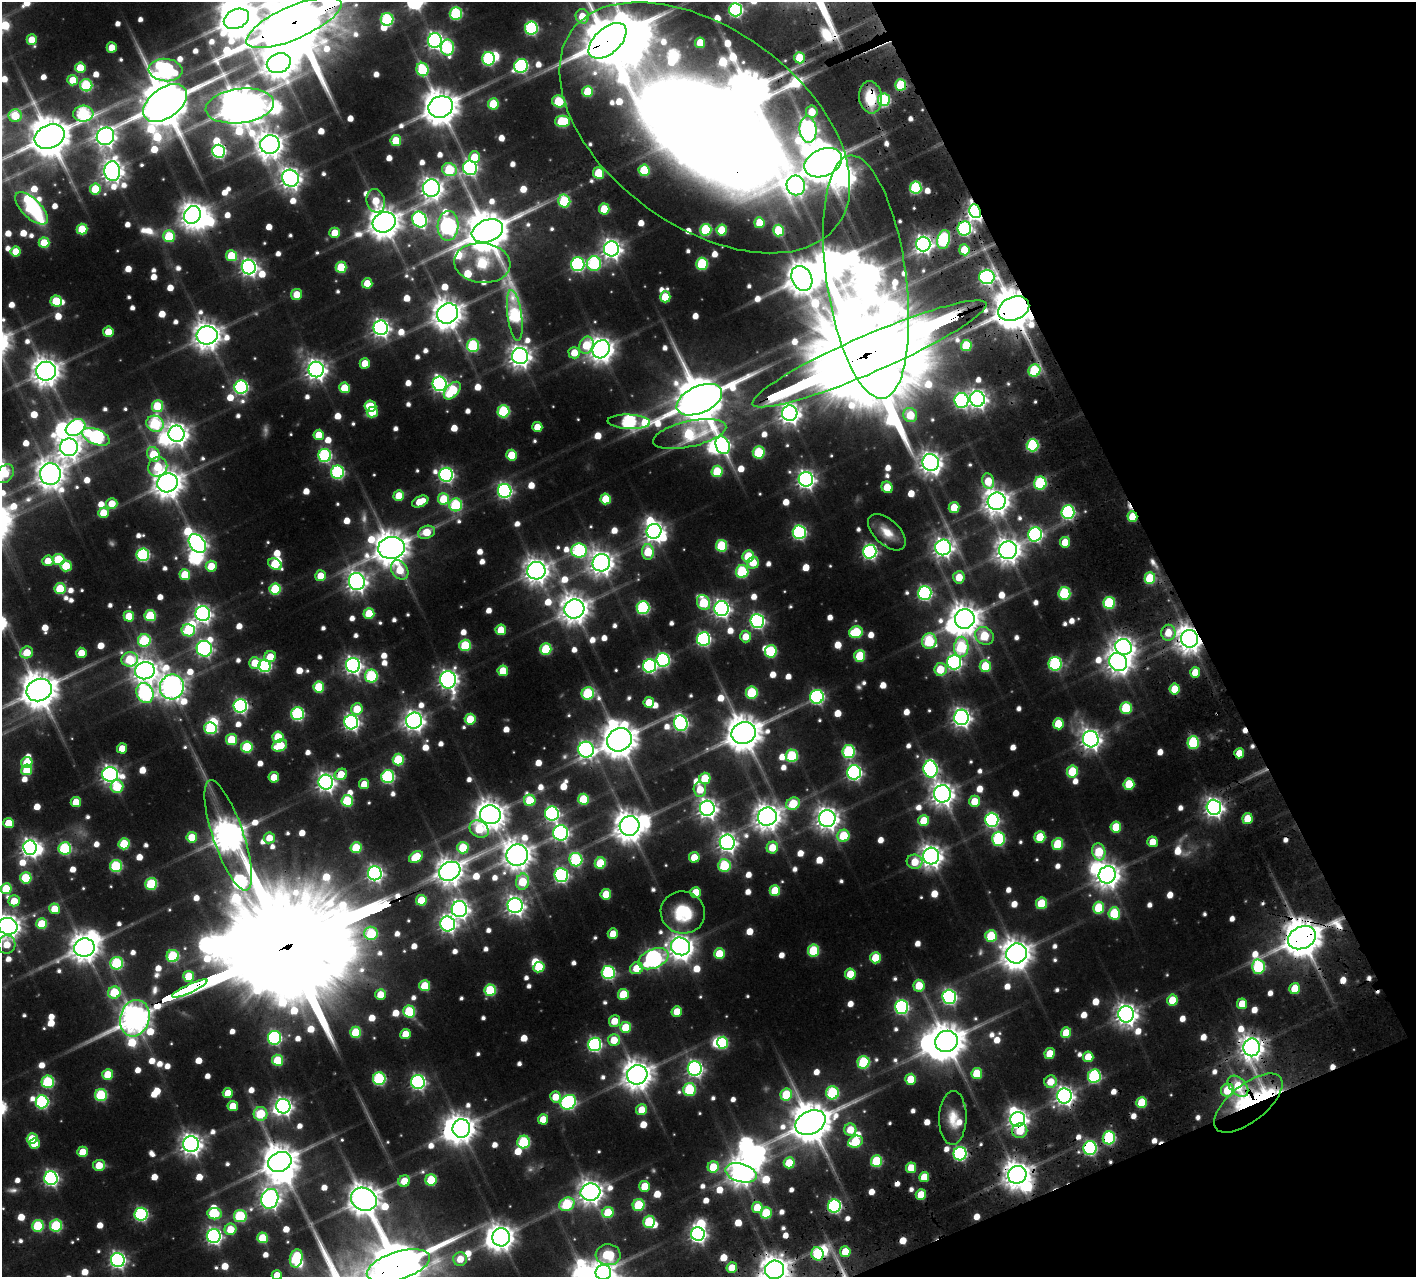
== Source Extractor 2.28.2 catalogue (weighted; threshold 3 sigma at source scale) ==
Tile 12 of 4 x 4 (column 4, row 3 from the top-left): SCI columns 4437-5850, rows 1811-3085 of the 6043 x 6045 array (HDU 1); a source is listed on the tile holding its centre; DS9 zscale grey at full resolution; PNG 1418 x 1279 px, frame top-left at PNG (2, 2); each listed source drawn as its Kron ellipse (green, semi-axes under 4 px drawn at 4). Shown black and unused: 20% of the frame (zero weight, under 3 of 5 exposures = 13% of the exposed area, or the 3 px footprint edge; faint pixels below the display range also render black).
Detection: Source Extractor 2.28.2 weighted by HDU 2 'WHT'; one run over the whole footprint, this tile lists its part. Background 0.0848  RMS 0.0091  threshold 0.041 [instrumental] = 3 sigma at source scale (4.5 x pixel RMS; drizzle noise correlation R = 1.50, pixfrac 1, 0.05/0.05 arcsec/px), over >= 5 px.
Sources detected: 1039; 8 too faint to see at this stretch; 43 inside a brighter object's white glare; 17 cosmic-ray / hot-pixel residue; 2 long thin detections or spike segments (spike, bleed or trail) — neither listed nor drawn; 15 inside a brighter listed object's ellipse — not listed separately; of the other 954, all 500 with FLUX_AUTO >= 16.2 (the completeness limit of this list) listed and drawn (454 fainter detections not listed), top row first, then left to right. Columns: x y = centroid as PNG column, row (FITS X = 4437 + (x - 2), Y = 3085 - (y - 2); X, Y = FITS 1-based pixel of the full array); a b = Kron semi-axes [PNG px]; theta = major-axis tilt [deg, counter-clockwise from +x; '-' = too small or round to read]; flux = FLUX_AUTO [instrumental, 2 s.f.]
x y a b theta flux
735 10 7 6 - 190
456 13 6 6 - 110
582 16 7 6 - 20
236 19 13 9 26 2400
387 19 6 6 - 100
294 22 51 16 24 14000
531 28 6 6 - 150
32 40 5 5 - 18
435 40 7 7 - 360
608 41 22 12 42 4800
700 43 5 5 - 23
112 47 5 5 - 16
447 48 8 6 -88 100
799 58 6 5 - 30
488 59 7 6 - 110
279 63 12 9 21 1500
521 66 7 6 - 170
80 68 5 5 - 23
422 69 7 6 - 75
165 70 17 11 -5 290
73 80 5 5 - 19
86 85 6 6 - 80
901 85 5 5 - 49
588 92 5 5 - 40
871 97 16 11 -83 35
884 100 6 6 - 92
559 101 7 6 - 57
165 103 24 15 36 5300
493 104 5 5 - 37
240 106 34 17 7 2700
441 107 12 10 19 2200
812 112 6 5 - 20
83 114 10 8 3 120
15 116 6 6 - 31
562 121 7 6 - 61
705 128 165 98 -36 3700
808 130 13 8 -84 430
50 136 15 11 24 3300
105 136 9 8 - 560
396 141 5 5 - 32
270 144 10 9 - 1200
219 151 6 6 - 180
475 157 6 5 - 29
823 163 20 13 23 2800
470 168 7 7 - 210
449 170 7 6 - 66
644 170 6 5 - 42
112 171 10 8 -87 710
599 173 6 5 - 35
290 178 8 8 - 650
796 185 10 9 - 350
431 188 8 8 - 670
916 188 6 5 - 87
95 189 5 5 - 36
376 201 12 9 -76 22
564 201 6 6 - 69
31 208 21 9 -45 86
604 209 5 5 - 29
975 211 7 5 -67 440
192 215 9 8 - 930
420 220 8 7 - 210
384 222 12 10 25 1500
759 223 5 5 - 22
448 226 15 10 87 320
82 229 5 5 - 34
964 229 7 7 - 180
706 230 6 5 - 69
722 230 5 5 - 33
487 231 16 11 20 3300
778 231 6 5 - 47
335 233 5 5 - 23
169 236 6 6 - 51
944 240 9 6 78 100
44 243 5 5 - 31
923 244 7 7 - 450
611 249 7 7 - 550
964 250 5 5 - 25
16 251 5 5 - 19
231 256 6 5 - 35
482 263 28 20 -5 100
594 263 7 7 - 110
578 264 7 7 - 170
702 264 6 5 - 72
249 267 7 7 - 400
341 267 5 5 - 39
866 277 123 40 -82 2200
987 277 7 7 - 260
802 278 13 10 -65 1600
367 283 5 5 - 18
297 294 5 5 - 17
665 297 5 5 - 29
56 301 5 5 - 36
1014 309 16 11 23 3900
447 314 11 9 37 1600
515 315 25 7 -82 120
381 328 7 7 - 410
108 332 5 5 - 19
207 335 10 9 - 1300
586 345 9 7 70 33
966 345 5 5 - 41
473 346 6 6 - 94
601 349 9 8 - 1000
574 353 6 6 - 19
869 354 127 19 23 46000
520 356 8 8 - 720
365 363 5 5 - 18
316 369 8 7 - 610
1034 370 6 6 - 70
46 371 10 9 - 1300
440 384 7 7 - 280
241 387 6 6 - 170
344 388 5 5 - 28
452 391 10 6 48 55
978 399 8 7 - 470
699 400 24 13 25 5400
961 400 7 7 - 200
158 406 6 5 - 42
370 406 6 5 - 27
503 411 6 6 - 82
372 412 5 5 - 21
790 413 8 7 - 640
910 415 7 6 - 26
629 422 21 7 -2 180
155 424 9 8 - 92
75 427 10 7 31 260
537 427 5 5 - 17
177 434 8 8 - 780
690 434 37 13 13 90
319 435 5 5 - 19
96 437 14 7 -22 180
723 445 9 6 -69 220
1032 445 6 6 - 94
69 447 9 9 - 820
759 452 6 6 - 58
154 454 8 6 -65 34
325 455 6 6 - 140
511 455 5 5 - 28
931 462 8 8 - 750
158 467 10 9 - 32
717 471 5 5 - 43
337 472 6 6 - 140
5 474 10 7 52 18
50 474 11 10 - 1200
446 475 7 7 - 240
806 479 7 7 - 430
988 481 8 6 -77 25
167 483 10 9 - 1500
1040 483 6 6 - 90
887 487 6 5 - 21
505 491 7 7 - 240
399 496 5 5 - 24
444 499 5 5 - 37
606 499 5 5 - 28
997 501 9 8 - 1000
420 502 8 5 25 22
112 504 5 5 - 19
456 505 6 6 - 84
954 508 5 5 - 24
1068 512 7 6 - 170
103 513 5 5 - 22
1132 517 5 5 - 29
654 531 7 7 - 570
426 532 9 6 18 23
799 532 7 6 - 180
887 532 23 12 -43 17
1035 534 7 7 - 220
1065 542 5 5 - 18
197 544 10 7 -51 460
721 546 6 5 - 61
943 547 8 7 - 530
391 548 13 11 6 2100
1008 550 9 9 - 950
579 551 8 7 - 140
648 552 8 5 -88 38
870 552 7 6 - 240
143 555 6 6 - 140
748 556 6 5 - 38
58 560 6 5 - 48
48 561 6 5 - 17
601 563 9 9 - 850
753 563 6 5 - 20
275 564 7 5 -34 37
66 566 6 5 - 33
211 566 5 5 - 23
400 570 10 8 -56 27
536 571 9 8 - 960
742 572 6 6 - 75
185 575 5 5 - 32
321 576 5 5 - 18
959 577 6 6 - 19
1150 578 6 5 - 51
357 581 8 8 - 610
60 589 5 5 - 46
275 589 5 5 - 54
925 593 7 6 - 200
1064 593 6 6 - 79
703 602 8 6 -61 56
1109 603 6 5 - 68
643 607 6 6 - 120
574 609 10 9 - 1300
722 609 7 7 - 410
203 614 7 7 - 400
369 614 5 5 - 30
129 616 5 5 - 25
150 616 5 5 - 56
965 619 10 9 - 1500
757 621 7 7 - 240
188 630 7 6 - 55
501 630 5 5 - 24
856 632 7 6 - 55
1168 633 8 7 - 17
746 636 6 5 - 17
984 636 10 8 -35 46
703 639 7 6 - 180
1190 639 9 8 - 1200
144 640 6 6 - 74
929 641 8 7 - 72
465 645 6 5 - 51
961 647 10 7 87 80
1123 647 8 8 - 670
204 649 8 7 - 230
546 649 6 5 - 52
771 651 6 6 - 68
27 652 6 6 - 22
81 653 5 5 - 18
860 656 6 5 - 46
270 657 6 5 - 20
130 659 8 7 - 47
663 660 7 6 - 160
954 662 7 7 - 250
1118 662 9 8 - 750
255 663 6 5 - 25
1055 664 7 6 - 130
353 665 7 7 - 400
264 666 6 6 - 140
650 666 7 6 - 170
985 666 6 5 - 34
940 669 6 6 - 25
145 671 10 8 14 960
503 671 5 5 - 25
1195 672 5 5 - 19
371 676 6 6 - 91
448 680 8 7 - 490
172 687 12 12 - 1100
319 687 5 5 - 43
1175 689 5 5 - 26
39 690 13 11 25 2300
145 693 10 8 -66 160
588 693 6 6 - 77
752 693 6 6 - 63
817 697 7 7 - 190
649 702 5 5 - 18
240 706 7 6 - 240
1126 708 6 5 - 54
357 709 6 5 - 27
297 714 6 6 - 130
961 717 7 7 - 480
470 719 5 5 - 29
414 721 8 8 - 580
351 722 7 7 - 300
681 723 8 6 -75 230
1058 724 5 5 - 30
210 728 6 5 - 77
744 733 12 11 - 2200
278 737 5 5 - 30
232 739 5 5 - 41
1091 739 8 7 - 620
619 740 13 11 33 2300
1193 742 6 5 - 75
280 745 8 5 29 46
247 747 6 5 - 62
122 748 5 5 - 17
586 750 8 8 - 330
849 752 6 6 - 100
1239 753 5 5 - 18
792 756 6 6 - 68
398 760 6 5 - 55
27 762 5 5 - 28
930 769 8 7 - 230
27 770 5 5 - 31
1072 771 6 5 - 42
854 772 7 7 - 260
110 774 8 7 - 430
341 774 6 5 - 25
274 777 5 5 - 19
388 777 6 6 - 130
705 778 5 5 - 35
326 782 7 7 - 460
364 784 5 5 - 17
1129 784 5 5 - 35
117 787 6 6 - 47
700 789 7 6 - 19
942 794 8 8 - 820
583 799 5 5 - 37
530 800 6 5 - 36
347 801 6 5 - 53
974 801 5 5 - 22
76 802 5 5 - 22
793 804 7 6 - 42
1214 807 7 7 - 500
707 808 7 7 - 550
552 814 7 7 - 200
490 815 10 9 - 1400
767 817 9 9 - 1100
827 818 8 8 - 800
1247 818 5 5 - 24
992 820 7 6 - 190
924 821 5 5 - 28
8 823 5 5 - 25
630 826 10 9 - 1500
1116 827 5 5 - 31
479 829 10 8 -32 31
561 833 7 7 - 260
228 835 58 15 -71 1900
843 836 6 6 - 42
192 837 5 5 - 25
1040 837 5 5 - 33
269 838 5 5 - 16
998 839 7 6 - 110
727 842 8 7 - 470
1153 842 5 5 - 16
124 844 5 5 - 46
1058 844 6 5 - 47
30 848 7 6 - 410
65 848 6 6 - 100
356 848 5 5 - 39
463 848 6 5 - 46
772 848 6 5 - 23
1099 852 9 6 -78 38
517 855 11 10 - 1400
931 856 8 8 - 780
416 857 7 5 35 34
694 857 5 5 - 19
576 860 7 6 - 110
915 862 8 7 - 20
600 863 5 5 - 42
724 865 6 6 - 66
116 866 6 6 - 84
450 871 11 9 29 1200
375 873 7 7 - 290
561 875 7 6 - 200
1107 875 9 8 - 970
26 878 5 5 - 51
522 882 8 6 79 39
151 884 6 6 - 70
6 889 5 5 - 40
775 891 5 5 - 34
696 892 5 5 - 23
606 894 5 5 - 25
421 900 5 5 - 29
14 901 5 5 - 22
1041 903 6 5 - 39
515 905 7 7 - 480
1099 908 6 5 - 40
54 909 5 5 - 23
459 909 8 7 - 430
683 912 22 21 - 50
1114 913 6 6 - 49
42 924 5 5 - 35
448 924 7 7 - 350
8 926 10 8 -14 920
371 933 7 6 - 60
613 934 5 5 - 18
991 936 6 6 - 49
1302 938 14 11 26 2800
7 945 9 8 - 18
680 946 10 8 -23 780
84 948 10 9 - 1300
813 951 6 5 - 56
1016 953 10 10 - 1400
719 954 5 5 - 31
173 956 6 6 - 83
875 958 5 5 - 28
653 959 16 9 22 360
117 963 6 6 - 97
539 967 5 5 - 34
1258 967 7 6 - 93
637 968 7 5 28 22
608 972 6 6 - 140
850 974 5 5 - 28
189 976 5 5 - 38
425 986 5 5 - 37
919 986 6 5 - 24
190 988 19 3 25 1900
1295 988 5 5 - 25
490 990 6 5 - 59
114 992 6 6 - 50
381 994 5 5 - 20
623 994 5 5 - 33
949 997 7 7 - 220
1172 1000 5 5 - 23
1242 1004 5 5 - 19
901 1007 7 6 - 180
409 1011 6 6 - 60
677 1011 5 5 - 19
1126 1014 8 8 - 690
135 1018 18 14 74 1300
614 1021 6 5 - 18
626 1027 5 5 - 32
356 1032 5 5 - 40
1066 1033 5 5 - 26
405 1034 5 5 - 17
275 1038 7 6 - 160
614 1040 6 6 - 22
947 1041 11 10 - 2200
723 1043 6 5 - 60
594 1044 7 6 - 190
1252 1047 9 8 - 860
1050 1054 5 5 - 22
1088 1057 5 5 - 20
278 1060 5 5 - 44
863 1062 6 6 - 78
695 1069 7 7 - 300
108 1074 5 5 - 32
977 1074 5 5 - 34
637 1075 10 9 - 1400
1094 1076 7 6 - 120
379 1079 6 6 - 110
911 1079 5 5 - 22
48 1082 6 6 - 89
418 1082 7 7 - 250
1051 1082 6 6 - 20
1238 1086 12 8 -47 39
689 1089 6 6 - 70
1228 1090 7 6 - 32
228 1093 5 5 - 19
832 1093 6 6 - 90
101 1095 6 6 - 82
786 1095 6 5 - 42
1064 1096 7 7 - 490
555 1097 5 5 - 19
42 1102 6 6 - 140
568 1102 8 7 - 200
1142 1102 5 5 - 38
1248 1103 41 18 39 120
233 1106 5 5 - 20
283 1106 7 7 - 400
642 1110 5 5 - 21
261 1114 7 7 - 39
953 1118 27 13 88 19
543 1119 5 5 - 18
1018 1119 7 7 - 550
810 1123 16 11 25 3200
461 1128 9 9 - 1200
850 1130 6 6 - 20
1020 1131 7 7 - 22
1109 1138 6 6 - 110
32 1139 5 5 - 30
524 1142 6 6 - 87
855 1142 7 5 23 46
35 1144 5 5 - 19
191 1144 8 8 - 670
1090 1148 7 6 - 160
83 1152 5 5 - 22
960 1154 7 6 - 160
877 1161 6 5 - 63
280 1162 12 9 23 2100
789 1163 5 5 - 27
99 1165 6 5 - 19
713 1167 6 5 - 29
911 1168 5 5 - 21
741 1173 16 9 -15 1000
1017 1175 9 8 - 1300
924 1177 5 5 - 24
51 1178 7 6 - 250
431 1180 5 5 - 49
404 1181 6 5 - 19
645 1186 5 5 - 24
590 1192 10 8 15 920
921 1195 5 5 - 24
270 1199 10 8 72 540
364 1199 13 11 -28 1700
567 1204 8 6 26 65
639 1205 6 5 - 55
834 1206 6 6 - 180
757 1208 5 5 - 25
608 1212 6 5 - 36
766 1213 5 5 - 41
141 1214 6 6 - 150
215 1214 7 5 -8 43
240 1216 6 6 - 69
649 1222 6 6 - 57
38 1226 6 6 - 60
56 1226 6 6 - 78
230 1229 6 5 - 23
698 1234 7 6 - 340
214 1236 7 7 - 290
501 1237 9 9 - 1000
263 1238 5 5 - 37
845 1252 5 5 - 23
818 1254 6 6 - 65
608 1255 12 10 -3 58
296 1258 9 6 78 71
460 1259 7 7 - 17
118 1260 7 7 - 300
398 1266 33 13 17 7400
732 1268 5 5 - 19
775 1270 10 9 - 1400
603 1272 8 7 - 460
277 1275 5 5 - 17
Overlapping masked pixels (flux is a lower limit): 31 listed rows (the first 20) at x y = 294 22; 608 41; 871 97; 705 128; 975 211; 964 229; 923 244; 866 277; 987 277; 1014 309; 869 354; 699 400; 1032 445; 1132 517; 1190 639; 1193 742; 1302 938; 190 988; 135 1018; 1252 1047
Isophote crosses this tile's border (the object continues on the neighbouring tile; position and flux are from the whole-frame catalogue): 11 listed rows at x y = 735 10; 236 19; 294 22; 705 128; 6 889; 8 926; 7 945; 398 1266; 775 1270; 603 1272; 277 1275